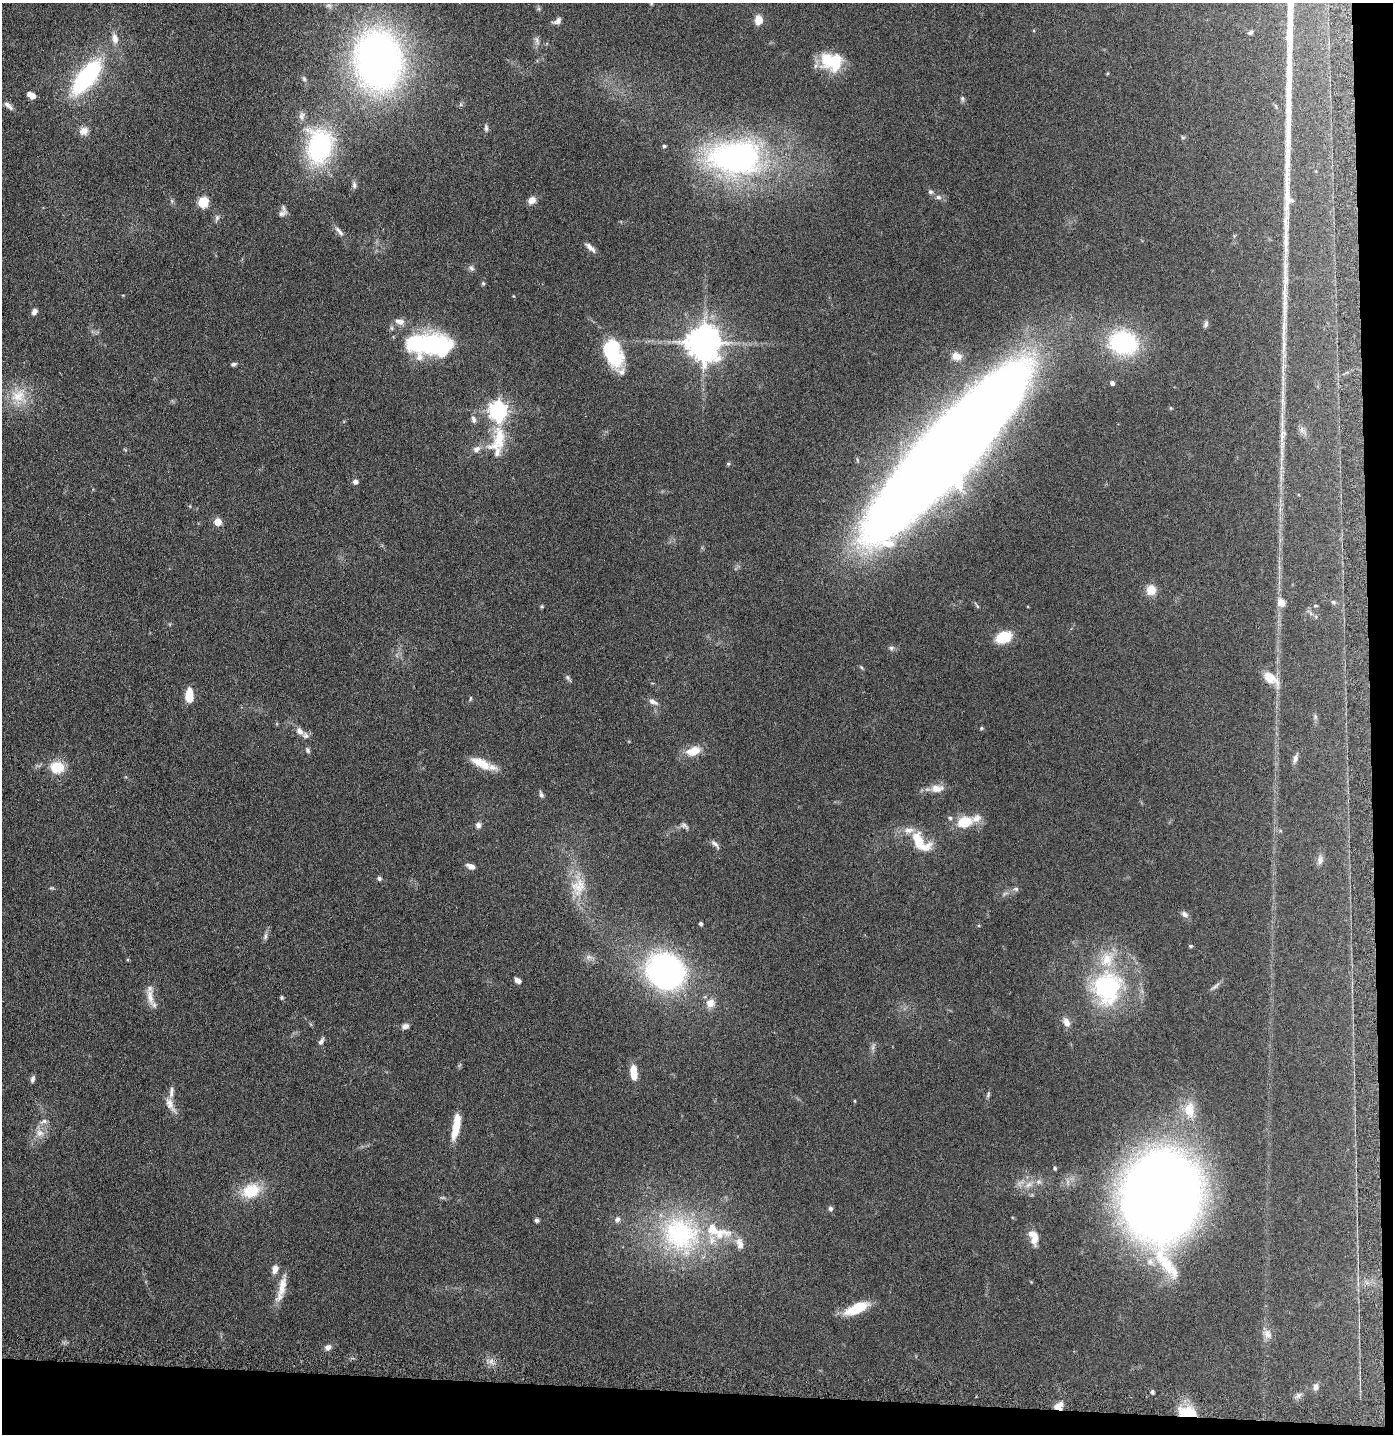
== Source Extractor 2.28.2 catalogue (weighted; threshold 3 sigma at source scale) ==
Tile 9 of 3 x 3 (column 3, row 3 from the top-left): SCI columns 2881-4271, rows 26-1457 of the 4368 x 4346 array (HDU 1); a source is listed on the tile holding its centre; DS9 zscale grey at full resolution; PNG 1395 x 1436 px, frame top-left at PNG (2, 3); no overlay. Shown black and unused: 5% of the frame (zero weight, under 5 of 9 exposures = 4% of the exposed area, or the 3 px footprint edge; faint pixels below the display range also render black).
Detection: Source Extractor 2.28.2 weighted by HDU 2 'WHT'; one run over the whole footprint, this tile lists its part. Background 0.102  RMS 0.0043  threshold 0.0175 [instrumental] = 3 sigma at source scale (4.09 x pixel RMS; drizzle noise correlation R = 1.36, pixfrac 0.8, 0.05/0.05 arcsec/px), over >= 5 px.
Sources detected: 142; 2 too faint to see at this stretch — not listed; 12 inside a brighter listed object's ellipse — not listed separately; the other 128 listed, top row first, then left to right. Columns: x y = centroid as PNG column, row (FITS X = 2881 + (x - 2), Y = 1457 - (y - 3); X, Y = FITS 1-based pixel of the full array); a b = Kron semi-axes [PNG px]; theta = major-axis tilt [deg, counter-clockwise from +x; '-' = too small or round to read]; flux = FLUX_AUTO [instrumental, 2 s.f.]
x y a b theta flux
758 20 10 8 -87 4.2
557 21 12 6 27 1.6
1250 32 7 5 33 0.72
115 38 14 8 -79 3.1
537 41 11 5 -66 1.3
378 60 56 44 -82 190
831 62 26 20 -20 15
87 77 39 16 51 52
31 95 7 5 -35 4.8
962 98 7 5 -76 0.82
8 106 14 6 -40 1.9
486 128 9 5 -85 0.98
84 131 10 9 - 3.1
319 146 47 34 84 48
664 146 5 4 - 0.6
736 158 55 34 -1 120
354 185 9 6 -84 1.3
931 192 7 6 - 0.92
938 197 8 6 -15 1.3
532 200 9 7 37 3
203 202 9 8 - 8.5
282 213 13 7 32 1.7
217 218 9 5 73 1.1
339 231 17 5 -49 1.9
590 248 15 6 -43 2
471 268 8 6 -61 1.1
483 283 5 5 - 0.61
34 311 8 6 60 1.7
399 321 13 8 -16 2.6
1206 324 10 5 72 1.1
704 342 10 10 - 910
1123 342 34 27 -14 36
429 344 42 19 -3 63
612 351 18 9 -65 53
956 356 13 9 -11 3.7
234 364 7 5 10 0.87
1283 367 22 2 88 2.5
1112 383 5 4 - 1.2
18 396 22 18 -2 10
1283 401 15 5 -87 2
498 411 7 7 - 180
473 419 10 6 -76 1.4
1302 430 9 6 84 1.4
1282 435 20 8 74 3
498 440 40 20 74 16
947 451 146 30 48 2000
728 464 5 5 - 0.51
355 482 5 5 - 1.7
218 522 5 5 - 7.9
1151 590 9 8 - 6.2
1281 602 11 9 -63 2.9
1333 602 7 5 -33 0.8
542 606 5 4 - 0.46
977 606 10 3 -55 0.65
1315 606 6 4 5 0.48
1003 637 12 8 21 16
891 648 8 6 14 0.97
861 667 6 4 -70 0.48
568 677 9 5 -53 0.86
1271 678 25 11 -38 5.7
189 695 14 7 -90 7.5
653 701 14 6 -29 2
1315 716 7 4 -72 0.67
981 728 5 4 - 0.52
299 731 12 8 -48 2.3
307 750 8 5 -59 0.9
693 751 19 11 17 6.1
1295 759 10 6 75 1.6
480 763 28 10 -26 8
57 767 19 15 -4 8.7
937 788 17 10 5 4.4
541 795 9 5 -72 1.1
950 818 5 5 - 0.66
964 822 13 10 13 12
478 825 7 7 - 1.4
684 826 12 6 -34 1.2
920 842 34 16 -45 12
715 844 15 5 -47 1.5
1320 860 12 7 89 1.9
471 866 8 5 -24 2.4
379 878 6 5 - 0.79
579 886 24 21 32 10
51 888 7 3 0 0.54
1016 889 7 6 - 0.94
1185 914 10 7 -36 1.4
701 923 4 4 - 0.87
265 936 11 5 79 1.2
1190 946 4 3 - 0.59
589 957 10 5 2 1.5
666 971 21 18 -35 210
517 980 8 5 -38 1.6
1215 986 15 4 39 1.3
1107 988 47 39 82 49
150 997 24 8 -79 4.3
282 997 5 5 - 0.62
710 1003 12 11 - 3.7
1066 1022 11 7 -66 2.6
405 1026 9 7 13 1.6
321 1041 10 5 60 1.3
633 1070 10 8 89 4.1
33 1079 9 5 72 1.2
988 1095 8 4 65 0.71
855 1101 4 3 - 0.35
170 1104 23 9 -62 3.7
1189 1110 22 14 -87 8.5
44 1121 11 6 16 1.4
456 1127 28 8 77 8.5
40 1133 11 10 - 3.3
1055 1168 5 4 - 0.67
1029 1185 11 7 36 2.4
251 1191 25 18 21 12
1161 1195 72 57 85 730
830 1208 6 6 - 0.92
617 1219 8 7 - 1.4
537 1220 5 5 - 1
681 1234 53 51 -78 66
1034 1239 16 8 78 3.9
740 1243 16 9 -73 3.5
275 1269 12 7 74 2.5
282 1289 34 9 72 6
857 1308 25 10 25 13
1267 1334 13 10 -66 2.7
328 1347 8 6 26 1.7
1316 1387 9 6 80 1.6
1152 1392 4 4 - 0.85
1299 1395 10 6 22 1.3
1059 1406 10 7 38 4.1
1186 1412 19 10 -5 12
Overlapping masked pixels (flux is a lower limit): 2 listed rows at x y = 1059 1406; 1186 1412